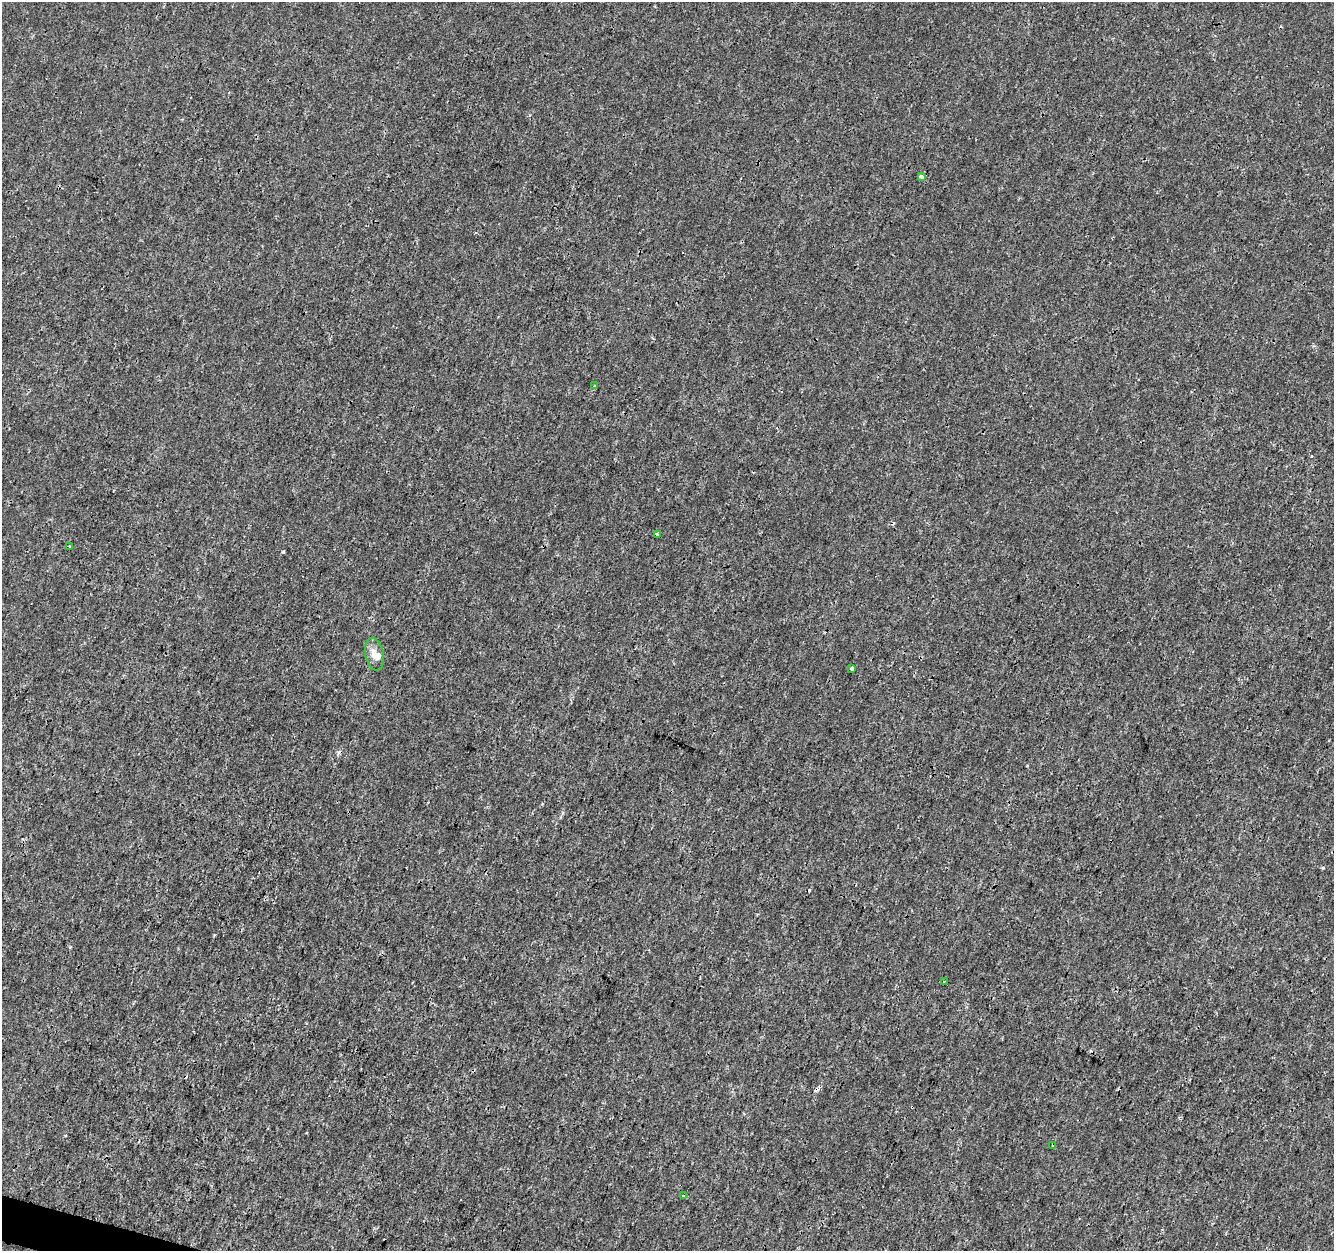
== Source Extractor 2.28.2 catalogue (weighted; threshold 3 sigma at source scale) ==
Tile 7 of 4 x 4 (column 3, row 2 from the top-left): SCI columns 2663-3994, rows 2718-3966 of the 5333 x 5498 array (HDU 1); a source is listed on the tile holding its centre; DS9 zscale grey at full resolution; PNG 1336 x 1253 px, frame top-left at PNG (2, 2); each listed source drawn as its Kron ellipse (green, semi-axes under 4 px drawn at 4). Shown black and unused: <1% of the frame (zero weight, under 3 of 4 exposures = <1% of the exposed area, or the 3 px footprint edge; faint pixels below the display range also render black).
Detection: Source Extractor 2.28.2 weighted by HDU 2 'WHT'; one run over the whole footprint, this tile lists its part. Background 7.81e-05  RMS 0.0014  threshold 0.00641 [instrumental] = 3 sigma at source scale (4.5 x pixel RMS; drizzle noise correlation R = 1.50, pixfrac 1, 0.0396/0.0396 arcsec/px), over >= 5 px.
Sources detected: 14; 4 cosmic-ray / hot-pixel residue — neither listed nor drawn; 1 inside a brighter listed object's ellipse — not listed separately; the other 9 listed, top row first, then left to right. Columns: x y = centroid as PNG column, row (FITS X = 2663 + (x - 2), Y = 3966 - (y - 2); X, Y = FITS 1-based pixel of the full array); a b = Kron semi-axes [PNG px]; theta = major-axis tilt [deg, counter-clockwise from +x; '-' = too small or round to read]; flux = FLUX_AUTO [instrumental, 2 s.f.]
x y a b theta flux
921 177 4 3 - 0.69
595 386 4 3 - 0.15
657 535 3 3 - 0.44
69 547 3 2 - 0.18
374 654 16 9 -78 1.3
852 668 4 3 - 0.7
944 982 3 2 - 0.14
1052 1146 3 3 - 0.19
683 1195 3 2 - 0.11